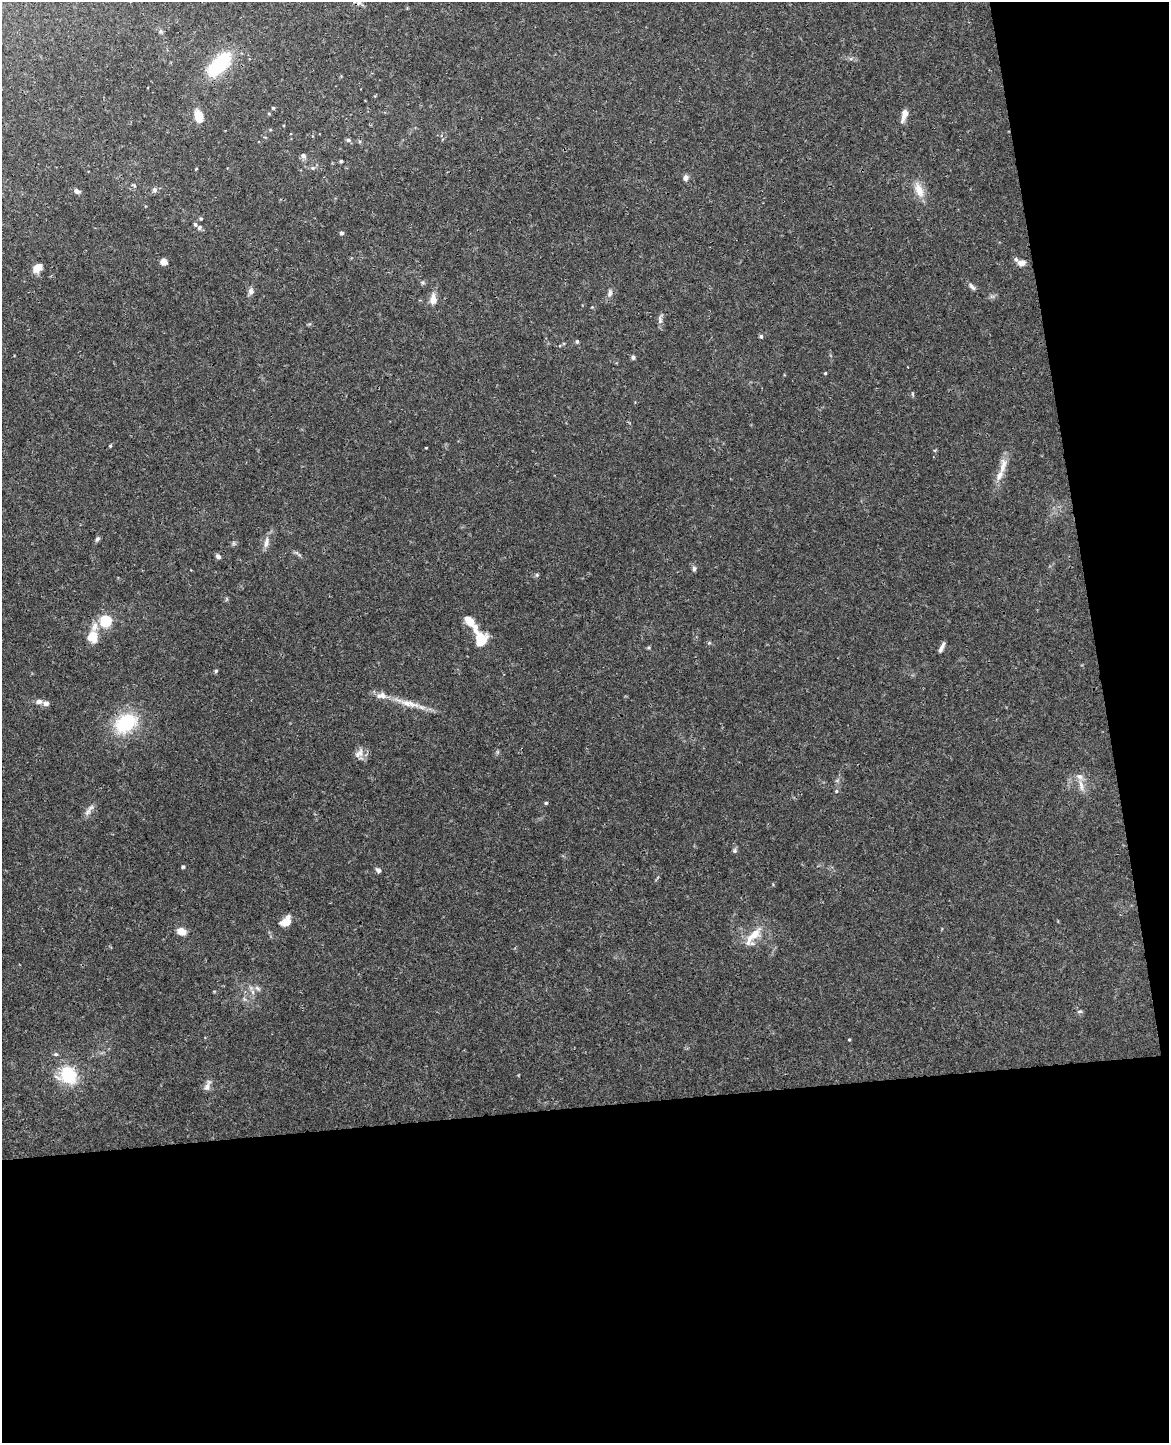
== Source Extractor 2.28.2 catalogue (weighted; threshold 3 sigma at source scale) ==
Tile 12 of 4 x 3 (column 4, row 3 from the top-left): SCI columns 3560-4726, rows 144-1584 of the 4785 x 4718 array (HDU 1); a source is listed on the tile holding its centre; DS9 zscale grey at full resolution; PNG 1171 x 1445 px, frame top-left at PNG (2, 2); no overlay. Shown black and unused: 29% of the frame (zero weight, under 3 of 4 exposures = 6% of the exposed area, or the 3 px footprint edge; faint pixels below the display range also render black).
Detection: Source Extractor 2.28.2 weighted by HDU 2 'WHT'; one run over the whole footprint, this tile lists its part. Background 0.0427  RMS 0.003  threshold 0.0134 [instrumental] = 3 sigma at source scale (4.5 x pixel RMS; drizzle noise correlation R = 1.50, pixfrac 1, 0.05/0.05 arcsec/px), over >= 5 px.
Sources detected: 77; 1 inside a brighter object's white glare — not listed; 5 inside a brighter listed object's ellipse — not listed separately; the other 71 listed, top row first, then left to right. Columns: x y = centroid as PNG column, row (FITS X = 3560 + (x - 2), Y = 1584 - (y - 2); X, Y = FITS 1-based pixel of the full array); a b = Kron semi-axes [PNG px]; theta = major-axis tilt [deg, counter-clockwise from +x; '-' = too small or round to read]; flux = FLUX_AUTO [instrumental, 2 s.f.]
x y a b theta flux
219 64 32 15 47 18
273 108 5 4 - 0.37
904 114 12 5 73 3
198 116 13 8 -77 4.6
348 140 5 5 - 0.78
360 142 5 3 - 0.36
303 156 5 5 - 1.1
341 161 3 3 - 0.39
313 168 7 5 0 0.7
686 178 7 6 - 1.3
134 186 7 4 -23 0.41
155 190 6 5 - 1
919 190 21 10 -70 3.8
76 191 7 5 -28 1.2
201 218 4 4 - 0.38
195 224 5 4 - 0.53
199 227 7 5 53 0.58
341 233 5 4 - 0.53
164 262 7 7 - 1.6
1021 263 9 6 4 1.9
37 268 11 7 46 2.7
422 282 6 5 - 0.52
972 287 12 5 -49 0.86
251 291 8 8 - 1.1
610 293 11 6 78 1
433 299 12 8 -90 2.7
592 307 4 4 - 0.24
660 320 13 5 -81 1.1
761 336 5 4 - 0.59
577 341 5 4 - 0.51
633 357 5 5 - 0.61
825 373 4 3 - 0.3
913 394 6 3 -71 0.33
110 446 4 3 - 0.4
426 448 3 2 - 0.21
1003 465 26 8 79 3.4
97 539 7 5 60 0.67
266 543 15 7 75 1.8
218 556 6 5 - 1
694 569 7 5 -88 0.65
537 575 5 5 - 0.42
106 621 5 5 - 36
469 621 16 10 -49 2.9
92 637 15 13 -66 4.4
481 641 14 8 38 5.2
709 643 5 4 - 0.38
942 647 13 4 64 1.1
216 671 5 4 - 0.43
381 695 15 9 7 2.1
39 701 8 6 9 1.2
46 703 8 7 - 1.1
411 704 25 7 -18 4
126 723 31 21 35 16
359 753 16 9 49 2.1
1081 785 18 5 -79 1.9
836 791 5 4 - 0.38
546 803 5 4 - 0.39
88 811 14 6 54 1.5
735 851 7 5 46 0.59
183 867 4 4 - 0.46
378 870 7 5 -42 0.87
286 921 12 8 44 3.8
181 931 9 7 -16 3
753 936 32 12 53 5.7
257 988 9 4 -35 0.78
253 992 7 4 -71 0.73
1080 1011 7 4 6 0.51
849 1040 3 3 - 0.3
56 1054 6 4 -19 0.5
68 1075 22 20 -19 11
207 1086 16 6 70 1.5